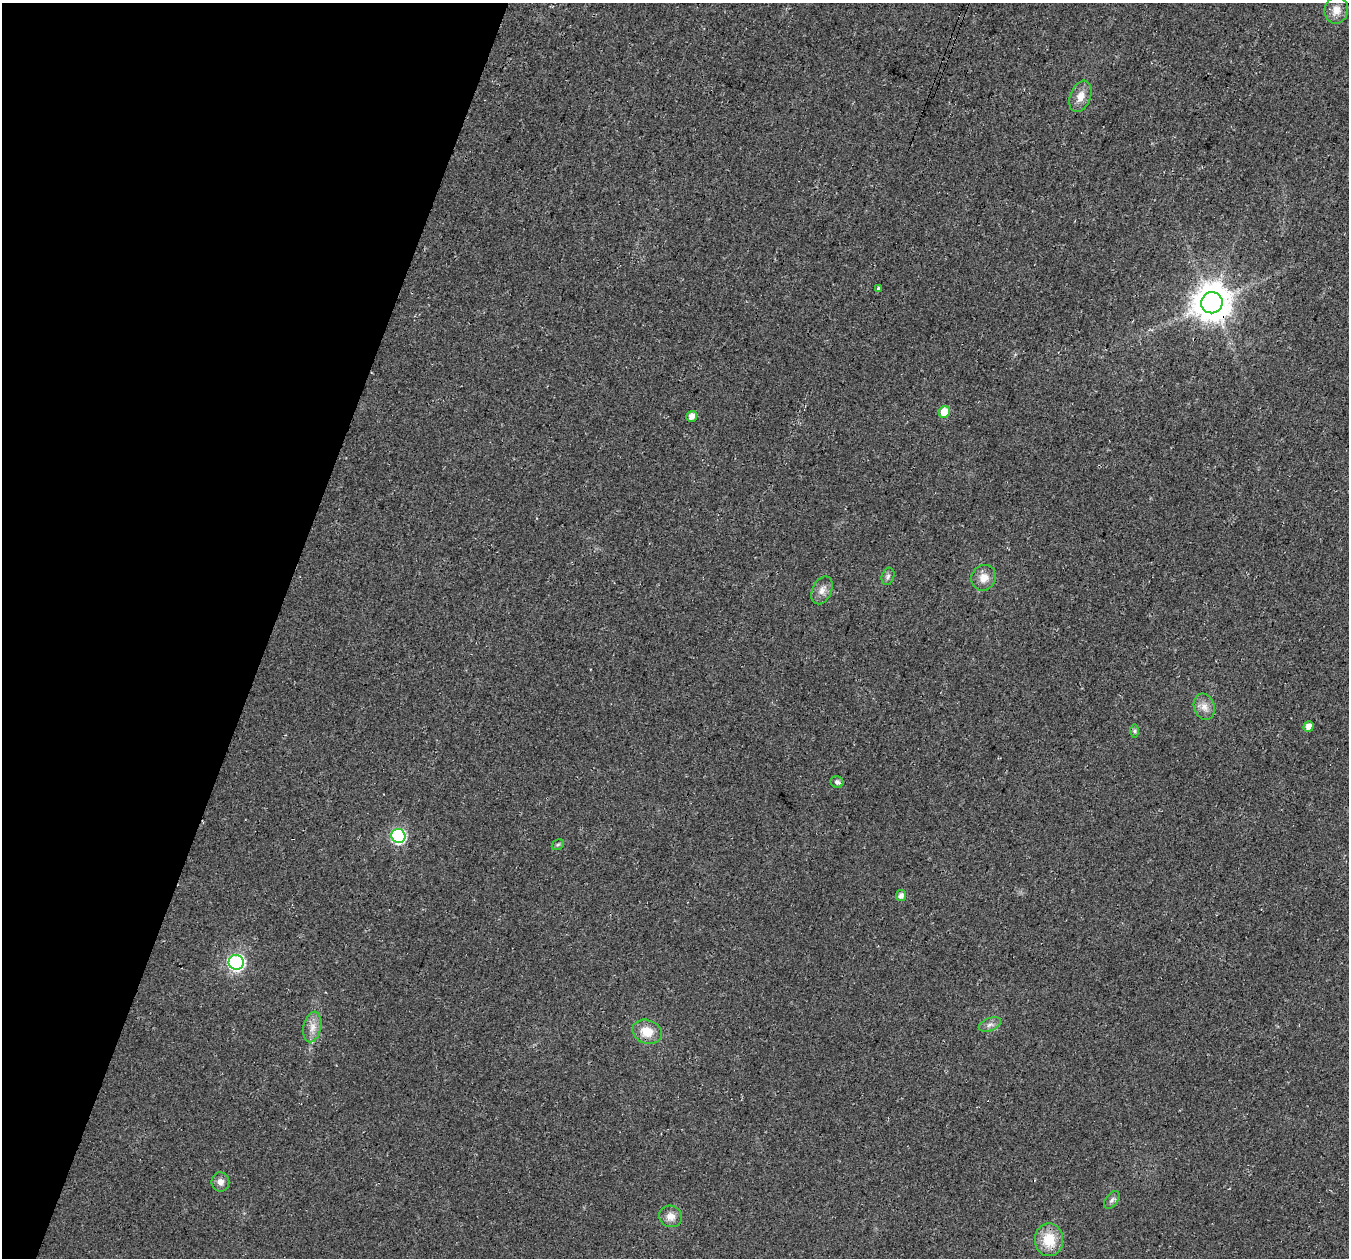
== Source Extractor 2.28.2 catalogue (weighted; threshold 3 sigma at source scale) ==
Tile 9 of 4 x 4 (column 1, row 3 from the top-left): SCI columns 32-1378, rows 1589-2844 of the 5441 x 5625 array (HDU 1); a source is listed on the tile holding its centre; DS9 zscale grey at full resolution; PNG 1351 x 1260 px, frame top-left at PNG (2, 3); each listed source drawn as its Kron ellipse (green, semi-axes under 4 px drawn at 4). Shown black and unused: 20% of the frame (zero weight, under 3 of 4 exposures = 5% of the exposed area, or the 3 px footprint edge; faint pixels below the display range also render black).
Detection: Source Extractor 2.28.2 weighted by HDU 2 'WHT'; one run over the whole footprint, this tile lists its part. Background 0.0374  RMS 0.0076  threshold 0.0344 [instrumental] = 3 sigma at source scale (4.5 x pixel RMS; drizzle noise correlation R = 1.50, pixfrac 1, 0.0396/0.0396 arcsec/px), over >= 5 px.
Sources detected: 24; all 24 listed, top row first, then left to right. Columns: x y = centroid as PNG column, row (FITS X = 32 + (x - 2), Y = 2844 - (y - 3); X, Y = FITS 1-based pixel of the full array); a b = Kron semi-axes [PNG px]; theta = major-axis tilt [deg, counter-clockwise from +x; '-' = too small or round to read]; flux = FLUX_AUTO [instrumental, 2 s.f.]
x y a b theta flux
1336 10 13 11 78 7.7
1080 96 16 10 69 8.1
878 288 3 3 - 3.1
1212 303 11 10 - 1800
944 412 6 5 - 15
691 416 5 5 - 5.8
888 576 9 6 73 2.2
984 578 13 12 - 8.2
822 590 15 9 65 5.7
1204 707 13 10 -72 6.3
1308 726 5 5 - 5.9
1135 731 7 4 90 1.5
837 782 6 6 - 2.9
398 836 7 7 - 110
558 845 6 4 29 1.2
901 896 5 5 - 3.7
236 962 7 7 - 180
990 1025 11 6 21 3.3
312 1027 15 9 77 6.8
647 1032 15 11 -21 13
220 1182 9 9 - 4.4
1112 1200 10 6 53 2.5
671 1216 12 10 -21 6.7
1049 1240 16 14 90 20
Overlapping masked pixels (flux is a lower limit): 2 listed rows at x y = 1212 303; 398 836